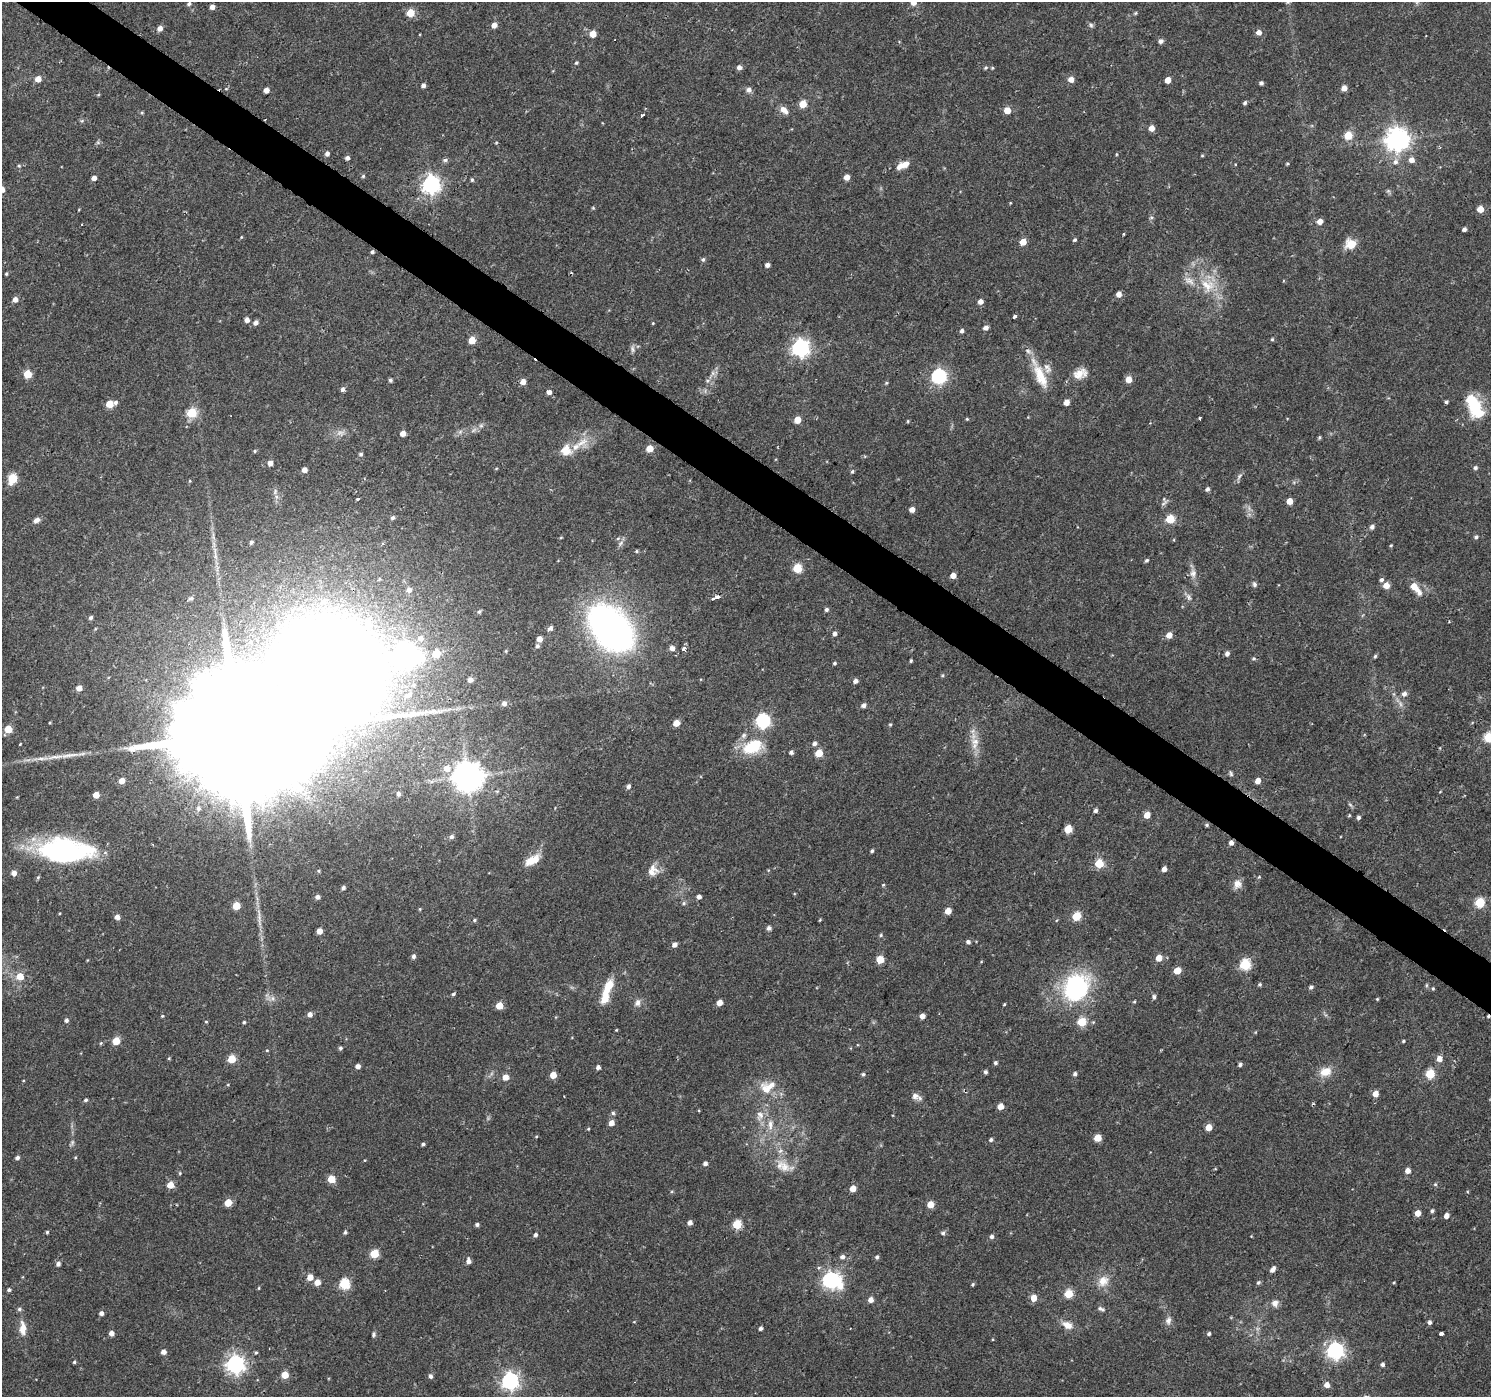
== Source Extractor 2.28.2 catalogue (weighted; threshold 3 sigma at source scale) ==
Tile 11 of 4 x 4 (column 3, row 3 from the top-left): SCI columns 2978-4466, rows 1576-2970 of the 5961 x 6007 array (HDU 1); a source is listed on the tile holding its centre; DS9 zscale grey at full resolution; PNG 1493 x 1399 px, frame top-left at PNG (2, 2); no overlay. Shown black and unused: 3% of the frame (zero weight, under 2 of 3 exposures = <1% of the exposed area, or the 3 px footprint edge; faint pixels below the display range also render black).
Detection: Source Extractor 2.28.2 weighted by HDU 2 'WHT'; one run over the whole footprint, this tile lists its part. Background 0.0257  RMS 0.0035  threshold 0.0158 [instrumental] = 3 sigma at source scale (4.5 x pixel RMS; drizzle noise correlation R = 1.50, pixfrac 1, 0.0396/0.0396 arcsec/px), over >= 5 px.
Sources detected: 375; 2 too faint to see at this stretch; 3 inside a brighter object's white glare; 6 cosmic-ray / hot-pixel residue — not listed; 10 inside a brighter listed object's ellipse — not listed separately; the other 354 listed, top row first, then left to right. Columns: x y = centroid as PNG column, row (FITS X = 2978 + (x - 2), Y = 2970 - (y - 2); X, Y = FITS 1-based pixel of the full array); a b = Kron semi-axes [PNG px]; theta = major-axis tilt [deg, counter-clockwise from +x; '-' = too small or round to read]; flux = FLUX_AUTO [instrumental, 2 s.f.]
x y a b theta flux
914 2 5 5 - 2.9
1288 2 6 5 - 0.69
189 4 5 4 - 0.79
212 7 4 4 - 2
410 13 5 5 - 9.8
1135 13 5 4 - 0.44
494 25 5 4 - 2.8
1091 25 7 6 - 0.74
160 28 5 4 - 2.1
1259 32 5 5 - 2.3
593 34 5 5 - 5.2
1161 41 6 5 - 1.3
576 63 5 4 - 0.53
739 67 5 5 - 1.6
986 68 5 5 - 0.56
38 79 5 4 - 4
1071 79 5 5 - 2.9
1168 80 5 4 - 3.9
1261 83 4 4 - 0.86
423 85 4 4 - 1.3
1344 88 5 5 - 2.9
226 89 5 3 - 0.29
266 90 4 4 - 2.5
749 90 8 7 - 1.3
1245 103 4 4 - 0.79
803 104 5 5 - 7.6
784 110 11 7 -45 2.4
1007 110 5 5 - 4.6
642 115 4 3 - 0.72
1151 128 5 4 - 3.6
1348 135 5 5 - 12
1397 139 8 8 - 310
496 143 5 3 - 0.29
327 153 5 4 - 1.4
1116 154 5 3 - 0.31
1202 156 5 3 - 0.31
347 158 4 4 - 1.1
445 160 7 5 1 0.82
1412 160 5 5 - 2.4
1395 162 8 7 - 1.5
1287 163 4 4 - 0.4
905 165 11 7 46 2.6
19 166 5 4 - 0.54
363 176 4 4 - 0.54
847 177 4 4 - 3.2
94 178 4 4 - 1.9
472 180 5 4 - 0.51
431 184 7 7 - 140
2 189 5 5 - 2.6
1010 203 5 3 - 0.27
593 208 4 3 - 0.34
1480 209 5 4 - 5.5
1151 218 6 4 19 0.5
1320 221 5 5 - 2.7
1464 229 4 4 - 1.1
241 237 4 3 - 0.29
1074 240 5 4 - 0.56
1023 242 5 4 - 5.2
1350 244 12 11 - 5
372 252 4 4 - 0.65
703 260 6 5 - 0.69
767 265 4 4 - 1.5
6 274 4 3 - 0.44
1208 285 22 20 -28 10
1119 294 5 5 - 2.3
15 300 5 5 - 2
980 301 5 4 - 2.1
1014 316 3 3 - 2.8
247 320 5 4 - 1.9
256 323 5 5 - 1.6
653 323 4 4 - 0.31
986 328 5 4 - 1.6
962 331 5 4 - 1
1272 339 4 4 - 0.46
472 340 5 5 - 6.1
800 348 7 7 - 140
632 349 11 4 -85 0.97
27 374 5 5 - 10
1080 374 19 12 23 4.2
939 376 6 6 - 83
1040 376 37 13 -67 8.8
1129 379 5 5 - 3.7
390 380 5 4 - 0.77
523 382 5 5 - 2.7
886 383 5 4 - 0.38
342 389 6 5 - 1
549 392 5 4 - 1.8
116 402 5 5 - 0.78
1067 402 5 4 - 2.7
1446 402 4 3 - 0.6
109 404 5 5 - 7.7
1474 405 22 16 82 11
192 413 5 5 - 22
1200 418 4 3 - 0.57
967 419 4 4 - 0.35
797 420 5 4 - 5.8
908 421 4 4 - 0.35
474 430 9 4 42 0.98
403 433 5 4 - 2.7
1319 437 5 4 - 0.49
582 442 21 11 29 5.6
649 449 5 5 - 7.1
255 451 5 4 - 0.47
361 454 5 5 - 0.71
270 463 4 4 - 2.6
1475 468 5 5 - 0.74
304 470 4 4 - 2.6
852 471 5 4 - 0.53
1239 477 11 5 58 1
12 478 6 5 - 17
1207 489 5 5 - 0.8
275 491 9 5 65 0.9
358 499 4 3 - 1.6
1290 501 5 5 - 3.8
1163 503 14 4 41 0.91
912 509 4 4 - 2.5
393 518 5 4 - 0.77
1170 519 5 5 - 15
36 520 8 6 30 1.6
1372 527 5 5 - 1.2
561 537 5 3 - 0.3
1476 537 5 4 - 0.67
618 538 6 4 20 0.5
251 542 4 3 - 0.75
1391 545 4 3 - 0.33
636 551 5 4 - 0.46
1147 560 5 4 - 0.6
797 568 5 5 - 16
1193 573 12 9 -81 2.1
953 575 5 4 - 3.2
1382 580 6 5 - 0.8
1254 584 7 5 -66 0.78
1386 585 5 5 - 4.1
1415 588 16 6 -48 5.1
409 590 6 6 - 1.7
717 597 4 3 - 2.8
1189 597 12 5 -57 1.3
191 598 7 6 - 0.75
713 598 3 3 - 1
826 609 5 5 - 0.8
479 611 6 4 65 0.56
91 618 5 4 - 0.77
550 628 6 5 - 1.2
611 628 43 28 -48 150
835 633 4 4 - 1.2
1169 635 5 5 - 3.2
421 638 8 7 - 2.3
539 639 5 4 - 2.9
537 646 5 5 - 0.83
672 648 5 4 - 2
684 649 3 3 - 1.7
506 651 4 4 - 0.33
1227 653 5 4 - 1.3
436 654 5 5 - 7.4
407 655 10 8 -16 250
1375 656 4 4 - 0.53
1254 658 6 5 - 0.56
911 661 4 3 - 0.46
834 663 4 4 - 0.57
470 680 4 4 - 1.5
855 681 5 4 - 1.6
79 688 5 5 - 2.6
1404 694 7 6 - 1.3
408 695 9 6 25 2.3
504 703 5 5 - 1.5
863 705 5 4 - 1.3
763 721 6 6 - 69
50 723 3 3 - 0.33
676 723 5 4 - 4.5
890 725 4 4 - 0.39
8 729 5 5 - 8.6
240 732 62 27 51 31000
1489 737 5 5 - 21
975 742 12 10 -38 3.1
814 743 5 5 - 1.2
20 744 3 2 - 0.38
753 747 27 17 25 13
791 752 4 4 - 0.83
819 753 5 5 - 8.4
69 755 35 6 9 4.5
447 768 8 7 - 3.7
1231 773 8 4 -73 0.64
468 776 9 9 - 600
121 781 5 4 - 3.9
1258 781 5 4 - 2.7
628 786 5 4 - 1.1
398 794 5 4 - 1
96 795 4 4 - 3.9
1350 805 8 3 -45 0.55
198 808 8 6 75 1.4
1096 810 4 4 - 0.97
1147 815 5 4 - 4.4
1349 815 4 4 - 0.37
1358 817 5 4 - 0.85
1207 825 5 4 - 0.53
1068 829 5 5 - 9.5
451 837 6 5 - 0.93
1231 843 4 4 - 1.6
64 850 60 25 -2 58
872 851 4 3 - 0.7
530 861 16 12 50 4.6
1099 864 5 5 - 14
1164 869 4 4 - 2.1
319 871 5 4 - 0.45
653 871 16 13 58 3.6
14 873 5 5 - 2.4
1259 877 5 3 - 0.38
1237 884 12 10 80 2.5
883 885 5 3 - 0.32
343 888 5 4 - 0.9
317 897 5 4 - 1.4
699 897 4 4 - 1.4
684 903 6 5 - 0.61
1480 903 6 5 - 16
236 906 5 5 - 9.2
420 909 4 4 - 0.33
948 911 5 4 - 4.1
1076 916 5 5 - 13
117 917 5 4 - 2
259 918 34 5 -86 3.8
474 920 5 4 - 0.51
820 920 4 3 - 0.35
769 928 5 5 - 1.3
319 931 4 4 - 2.9
881 935 5 4 - 0.47
968 942 5 5 - 0.93
674 945 5 4 - 1.8
413 956 5 5 - 1.1
1159 958 5 5 - 4.1
880 959 5 5 - 8.7
1245 965 5 5 - 28
1177 971 5 5 - 6.4
20 976 6 5 - 6.1
1260 984 4 4 - 0.53
609 986 22 9 59 7
1076 987 34 28 60 42
1311 987 5 4 - 0.8
1433 988 5 4 - 0.43
453 994 5 4 - 0.52
1154 997 5 4 - 0.97
272 998 7 6 - 1.3
1377 999 4 3 - 0.35
1134 1002 4 4 - 0.4
637 1003 10 8 76 1.7
719 1003 4 4 - 3.4
1004 1004 3 3 - 0.36
499 1006 5 5 - 6.9
310 1014 5 5 - 1.7
162 1016 4 4 - 0.34
922 1016 4 4 - 2.3
66 1020 5 5 - 0.98
206 1022 5 3 - 0.3
244 1022 4 3 - 0.51
1082 1022 5 5 - 14
616 1030 4 3 - 0.26
116 1041 5 5 - 8.5
1403 1041 4 3 - 0.44
101 1043 5 4 - 0.49
340 1048 4 4 - 0.69
267 1050 4 4 - 0.33
169 1058 5 3 - 0.34
232 1059 5 5 - 11
1439 1059 5 5 - 2.7
995 1063 5 4 - 0.67
1240 1065 5 4 - 0.81
358 1066 4 4 - 1.8
598 1067 4 4 - 1.3
985 1072 4 4 - 0.83
1325 1072 15 10 26 4.8
863 1074 5 4 - 0.69
1075 1074 4 4 - 1
1430 1074 5 5 - 17
553 1075 5 4 - 4.8
505 1077 5 5 - 3.4
767 1087 24 16 27 7.6
1375 1094 5 5 - 3.2
915 1096 11 9 5 1.9
86 1100 5 4 - 0.6
1000 1106 5 4 - 3.5
613 1113 5 5 - 0.66
760 1115 12 10 -54 2.8
611 1123 5 5 - 2.4
770 1125 17 8 85 3.1
1209 1127 5 4 - 4.4
588 1129 4 4 - 0.36
536 1137 4 3 - 0.35
1097 1138 5 5 - 6.8
991 1140 4 4 - 0.83
72 1142 8 5 83 0.77
423 1144 4 3 - 0.71
17 1158 5 4 - 0.99
705 1163 5 4 - 1.2
784 1167 16 13 -69 4.8
1408 1171 5 4 - 2.4
180 1173 5 4 - 0.38
331 1179 5 5 - 9.7
1435 1184 5 5 - 0.48
170 1185 5 5 - 4.9
853 1188 5 4 - 3.9
228 1203 5 5 - 7.3
931 1204 5 5 - 5.2
1432 1211 5 4 - 0.68
1418 1213 5 4 - 3.9
1446 1216 5 4 - 2.1
690 1223 4 4 - 1.9
477 1224 4 4 - 0.86
737 1225 5 5 - 16
47 1232 4 4 - 0.45
345 1232 5 4 - 0.65
943 1233 6 5 - 0.66
535 1235 5 4 - 1
992 1237 5 5 - 1.1
375 1254 5 5 - 11
842 1257 6 5 - 1.2
877 1257 5 5 - 0.69
468 1261 6 5 - 1.6
58 1264 5 5 - 1.3
1273 1269 7 4 57 1.7
310 1277 5 5 - 3.8
830 1280 8 7 - 120
1103 1281 15 13 43 4.5
317 1282 5 5 - 3.4
1258 1282 6 5 - 0.56
1394 1283 4 3 - 0.31
344 1284 6 5 - 27
973 1284 4 4 - 0.48
258 1288 4 3 - 0.33
9 1290 4 4 - 0.73
1068 1294 5 5 - 10
1034 1298 5 5 - 4.5
871 1300 5 4 - 2.4
1275 1303 8 8 - 2.1
1100 1308 6 5 - 0.65
19 1309 6 5 - 0.71
101 1313 4 4 - 1.4
1168 1321 11 7 74 1.6
1429 1322 5 4 - 1.1
1067 1325 12 8 -24 3.4
23 1328 17 8 -86 4
761 1328 4 4 - 0.89
111 1333 4 4 - 2.1
1441 1333 4 3 - 3.5
373 1334 7 5 79 0.73
1209 1334 4 3 - 0.77
1335 1351 7 6 - 130
164 1352 4 4 - 2.1
256 1353 5 4 - 0.45
74 1362 4 4 - 0.5
235 1364 7 7 - 160
1382 1365 4 4 - 0.91
285 1375 5 5 - 6.2
431 1376 5 4 - 1.1
510 1381 7 6 - 140
1327 1385 5 5 - 2.6
Overlapping masked pixels (flux is a lower limit): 3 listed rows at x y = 372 252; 240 732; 64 850
Isophote crosses this tile's border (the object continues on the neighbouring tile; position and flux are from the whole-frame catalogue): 4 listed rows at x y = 914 2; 1288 2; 2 189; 1489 737